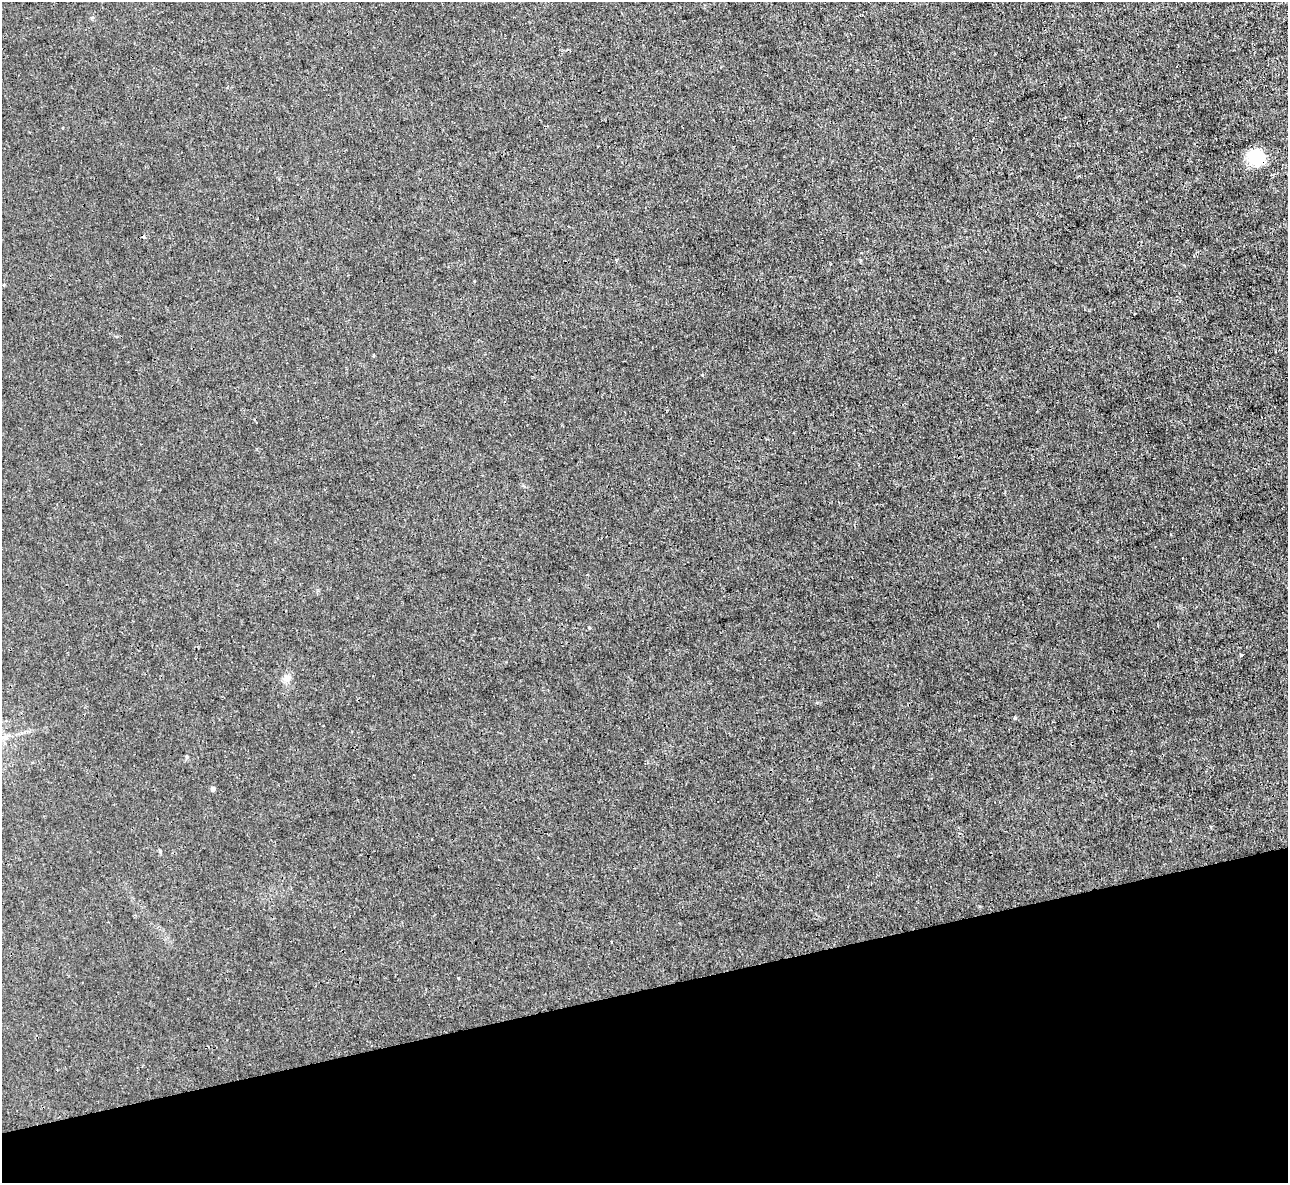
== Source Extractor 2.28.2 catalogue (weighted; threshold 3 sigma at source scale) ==
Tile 14 of 4 x 4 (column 2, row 4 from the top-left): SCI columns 1288-2573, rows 145-1325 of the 5146 x 5131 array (HDU 1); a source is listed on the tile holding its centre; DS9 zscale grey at full resolution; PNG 1290 x 1185 px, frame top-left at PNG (2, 2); no overlay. Shown black and unused: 16% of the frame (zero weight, under 3 of 4 exposures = <1% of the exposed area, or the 3 px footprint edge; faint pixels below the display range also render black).
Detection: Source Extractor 2.28.2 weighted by HDU 2 'WHT'; one run over the whole footprint, this tile lists its part. Background 0.00342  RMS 0.0017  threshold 0.00747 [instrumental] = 3 sigma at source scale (4.5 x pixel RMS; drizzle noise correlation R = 1.50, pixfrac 1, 0.05/0.05 arcsec/px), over >= 5 px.
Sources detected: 8; all 8 listed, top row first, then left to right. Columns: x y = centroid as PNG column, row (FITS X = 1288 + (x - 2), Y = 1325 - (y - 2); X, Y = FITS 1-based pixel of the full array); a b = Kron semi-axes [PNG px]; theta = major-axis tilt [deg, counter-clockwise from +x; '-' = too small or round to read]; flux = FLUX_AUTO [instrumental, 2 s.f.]
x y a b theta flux
1256 157 20 17 -32 5.3
143 237 5 4 - 0.5
373 356 3 3 - 0.18
589 628 4 3 - 0.14
1241 655 5 4 - 0.16
286 678 10 9 - 1.1
1015 718 5 4 - 0.22
213 789 4 4 - 0.79
Overlapping masked pixels (flux is a lower limit): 2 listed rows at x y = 1256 157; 143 237